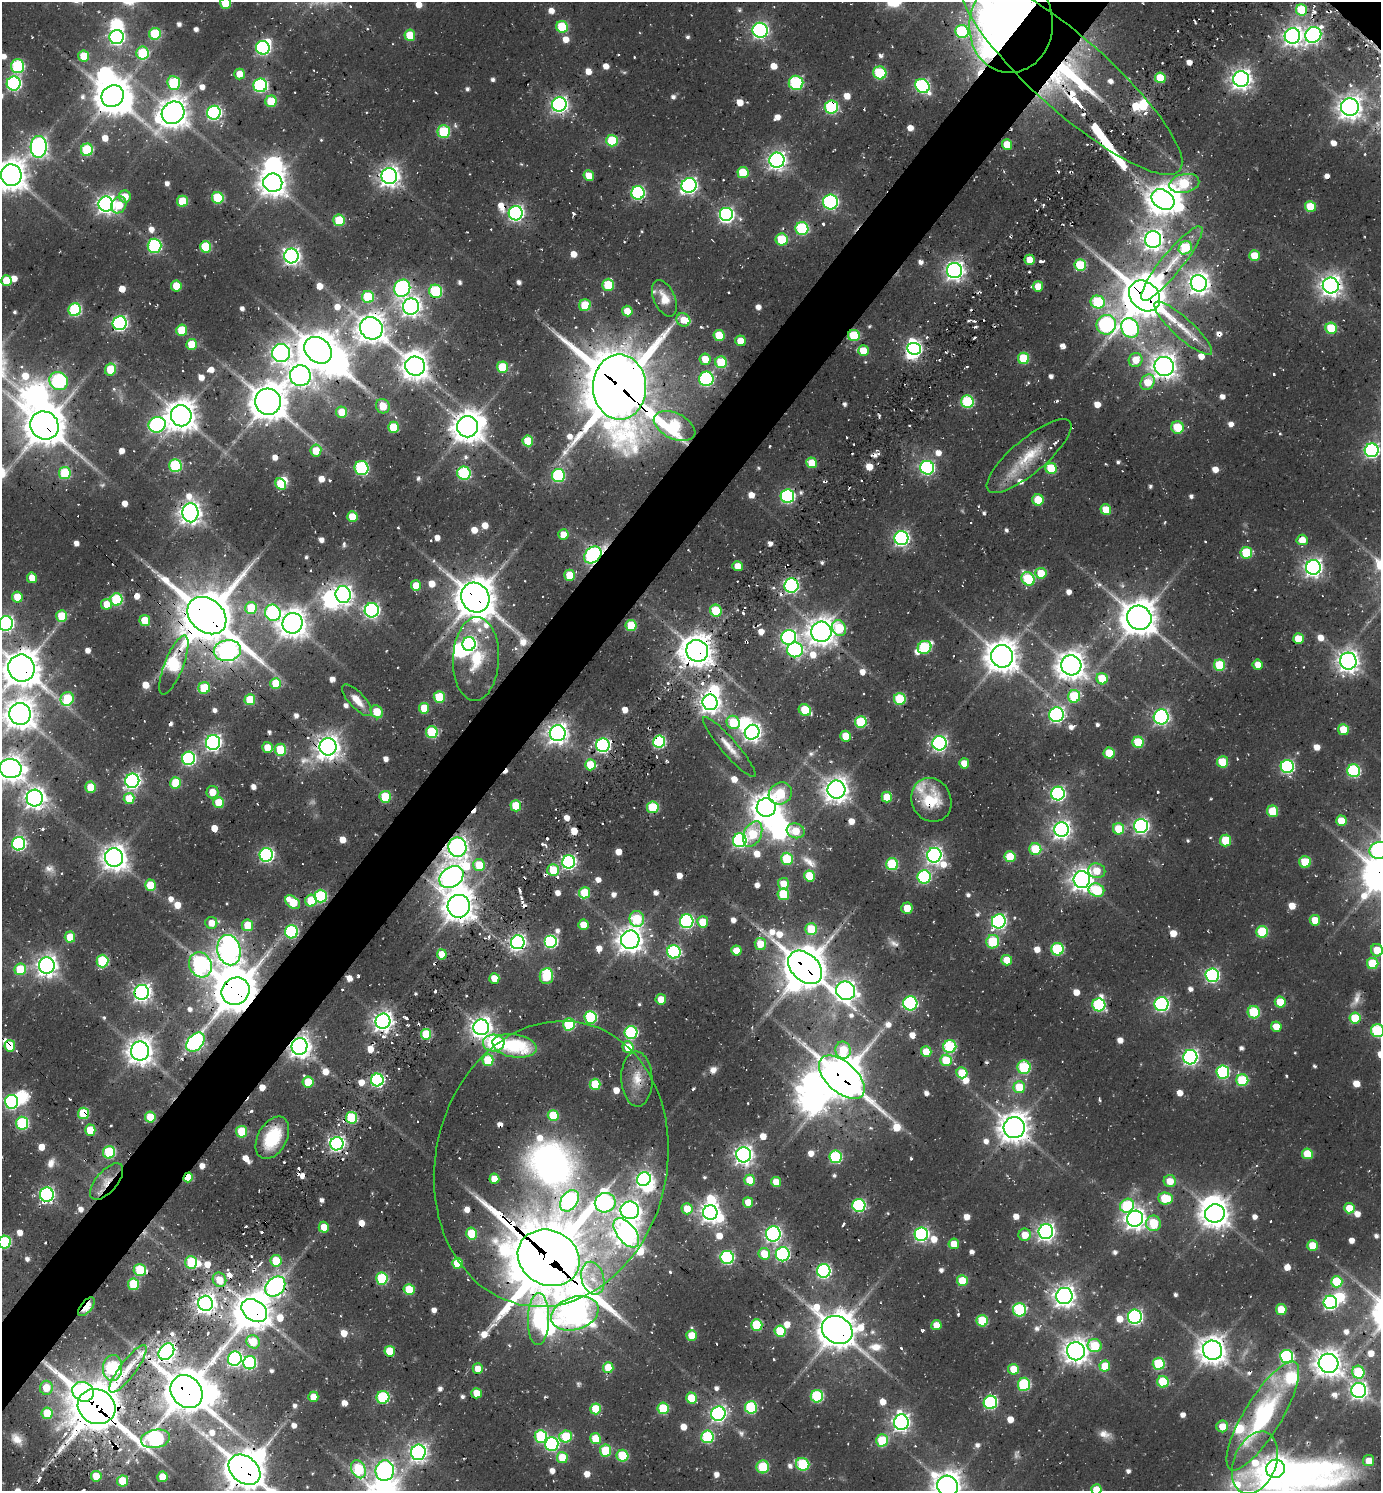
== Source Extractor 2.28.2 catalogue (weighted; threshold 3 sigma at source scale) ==
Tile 7 of 4 x 4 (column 3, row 2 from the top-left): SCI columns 3068-4446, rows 3073-4561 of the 6065 x 6050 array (HDU 1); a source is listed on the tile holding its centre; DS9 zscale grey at full resolution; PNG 1383 x 1493 px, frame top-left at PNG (2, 2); each listed source drawn as its Kron ellipse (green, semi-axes under 4 px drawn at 4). Shown black and unused: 5% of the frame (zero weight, under 2 of 3 exposures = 5% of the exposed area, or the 3 px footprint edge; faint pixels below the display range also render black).
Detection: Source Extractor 2.28.2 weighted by HDU 2 'WHT'; one run over the whole footprint, this tile lists its part. Background 0.0779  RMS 0.01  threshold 0.046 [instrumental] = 3 sigma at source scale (4.5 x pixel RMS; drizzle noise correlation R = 1.50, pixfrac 1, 0.05/0.05 arcsec/px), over >= 5 px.
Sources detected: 960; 5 too faint to see at this stretch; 43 inside a brighter object's white glare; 43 cosmic-ray / hot-pixel residue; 2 long thin detections or spike segments (spike, bleed or trail) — neither listed nor drawn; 22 inside a brighter listed object's ellipse — not listed separately; of the other 845, all 500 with FLUX_AUTO >= 15.1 (the completeness limit of this list) listed and drawn (345 fainter detections not listed), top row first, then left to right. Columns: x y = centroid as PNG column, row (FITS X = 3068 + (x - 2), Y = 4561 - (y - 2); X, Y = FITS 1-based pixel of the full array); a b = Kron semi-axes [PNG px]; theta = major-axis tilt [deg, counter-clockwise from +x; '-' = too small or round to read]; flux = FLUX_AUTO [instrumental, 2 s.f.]
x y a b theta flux
225 3 5 5 - 32
1301 10 6 5 - 63
1011 25 48 42 84 1600
562 27 6 5 - 56
760 30 8 7 - 350
962 31 7 6 - 110
155 34 6 6 - 69
410 35 5 5 - 31
1313 35 8 7 - 450
1292 36 8 8 - 590
117 37 7 7 - 300
263 48 7 6 - 220
143 53 6 6 - 68
84 56 5 5 - 30
18 66 7 6 - 120
880 73 6 6 - 79
239 74 5 5 - 16
1071 75 144 37 -41 530
1160 78 5 5 - 39
1241 79 8 8 - 720
14 83 7 7 - 240
174 83 7 6 - 87
796 83 7 7 - 110
260 85 7 7 - 190
922 86 7 6 - 220
113 96 11 10 - 1900
271 101 5 5 - 39
559 104 7 7 - 400
831 107 6 6 - 120
1350 107 9 8 - 900
173 113 12 10 42 1500
214 113 7 7 - 240
444 132 6 6 - 66
612 141 6 6 - 50
1007 145 5 5 - 27
39 147 11 8 86 470
87 150 6 6 - 72
777 160 7 7 - 540
743 172 5 5 - 40
11 175 11 10 - 1700
389 176 8 8 - 710
589 176 5 5 - 18
273 183 9 9 - 1300
1184 183 15 9 12 69
689 185 8 7 - 340
638 193 7 6 - 180
125 196 6 6 - 17
218 198 6 5 - 66
1163 200 12 9 -36 1500
182 201 5 5 - 43
831 202 7 7 - 210
106 204 7 7 - 550
119 205 9 7 59 27
1310 207 5 5 - 40
516 213 7 7 - 320
726 215 7 7 - 290
339 220 6 5 - 48
802 228 6 6 - 110
782 240 6 6 - 49
1153 240 8 8 - 680
154 246 7 7 - 150
206 247 6 5 - 53
1185 248 7 6 - 53
291 256 7 7 - 450
1254 256 5 5 - 29
1030 260 5 5 - 20
1172 263 47 10 51 31
1080 265 6 5 - 72
954 271 7 7 - 570
6 280 5 5 - 26
1199 283 8 8 - 800
608 285 6 6 - 49
176 286 5 5 - 28
1038 286 5 5 - 23
1331 286 8 8 - 760
402 288 9 8 - 240
436 291 7 6 - 100
1145 296 17 13 -43 4000
368 297 6 6 - 60
664 298 19 10 -66 17
1098 302 7 6 - 84
585 305 6 5 - 41
411 306 8 8 - 630
75 310 6 6 - 120
627 311 5 5 - 18
683 320 7 6 - 15
120 323 7 7 - 270
1106 325 10 9 - 220
371 328 12 11 - 1300
1130 328 10 8 -61 190
1183 328 38 10 -42 25
1331 328 6 5 - 50
182 330 5 5 - 40
719 335 5 5 - 37
854 335 6 5 - 63
740 341 5 5 - 17
191 344 5 5 - 30
914 349 7 6 - 220
318 350 15 12 -38 2500
863 351 5 5 - 24
281 353 9 9 - 610
1024 358 6 5 - 58
705 359 6 5 - 20
1136 360 7 7 - 21
721 362 6 6 - 51
415 366 10 9 - 1200
1164 366 9 9 - 1000
502 367 5 5 - 44
110 369 6 5 - 36
300 376 10 10 - 740
706 379 7 7 - 170
59 381 9 8 - 170
1147 382 8 6 59 26
619 387 32 26 -90 7000
268 402 13 13 - 2400
967 402 6 6 - 100
383 406 7 7 - 19
341 412 6 5 - 21
181 416 10 10 - 1700
44 425 15 13 -41 3000
157 425 8 8 - 240
675 426 22 12 -26 120
393 427 5 5 - 42
468 427 10 10 - 1600
1177 427 6 6 - 41
528 441 5 5 - 32
1372 450 7 7 - 260
316 451 6 5 - 25
1029 456 53 17 40 46
812 463 5 5 - 28
175 465 6 6 - 96
361 468 7 7 - 120
927 468 7 7 - 210
1051 468 6 5 - 56
65 473 6 6 - 63
464 473 6 6 - 120
558 475 6 6 - 110
281 484 6 5 - 40
787 496 7 6 - 180
1038 500 6 5 - 35
1106 510 5 5 - 27
190 513 9 8 - 910
352 517 5 5 - 26
563 535 5 5 - 18
901 538 7 7 - 310
1302 540 6 5 - 17
1246 553 6 5 - 57
593 555 9 7 43 170
737 566 5 5 - 15
1313 567 7 7 - 520
1041 573 5 5 - 30
570 575 5 5 - 26
32 578 5 5 - 19
1028 579 7 6 - 80
791 585 7 7 - 230
416 586 5 5 - 22
343 595 8 7 - 520
17 597 5 5 - 26
475 597 15 14 - 2700
116 600 6 6 - 85
107 604 5 5 - 19
251 608 6 5 - 42
372 610 7 7 - 290
716 611 6 6 - 38
273 613 8 7 - 160
62 616 6 5 - 37
207 616 21 16 -40 6600
1139 618 12 12 - 2300
145 620 5 5 - 26
6 623 7 7 - 320
292 623 10 10 - 1200
631 625 5 5 - 42
839 628 8 6 -66 52
821 632 10 10 - 1300
789 637 7 7 - 310
1298 639 5 5 - 32
469 644 7 6 - 220
924 647 7 6 - 93
795 650 8 7 - 190
227 651 14 10 9 570
697 651 11 10 - 1800
1002 656 11 11 - 1800
476 659 42 23 88 54
1348 661 8 8 - 840
174 665 31 9 69 130
1071 665 10 10 - 1400
1220 665 6 5 - 58
1258 665 5 5 - 16
21 668 13 13 - 2400
1102 679 6 5 - 38
276 684 5 5 - 36
204 688 6 5 - 43
1074 696 6 6 - 68
439 697 5 5 - 53
67 699 7 6 - 55
900 699 6 6 - 69
250 700 5 5 - 36
357 700 20 7 -47 16
710 702 8 7 - 750
424 708 5 5 - 28
805 710 6 5 - 44
377 712 7 5 -56 27
20 714 11 10 - 1500
1057 715 7 7 - 260
1161 717 7 7 - 290
733 722 7 6 - 47
861 722 6 6 - 67
1343 730 5 5 - 30
432 732 6 6 - 81
752 732 7 7 - 510
558 733 8 8 - 730
845 736 5 5 - 26
659 742 6 6 - 140
1138 742 5 5 - 59
213 743 7 7 - 370
940 743 7 7 - 290
603 745 7 7 - 260
267 747 5 5 - 18
328 747 9 8 - 1100
729 747 39 8 -49 16
280 750 6 6 - 44
1109 753 5 5 - 35
189 758 7 6 - 200
1222 762 6 5 - 39
964 763 5 5 - 18
590 765 5 5 - 30
1287 766 6 6 - 180
11 769 11 9 -8 1100
1354 771 6 6 - 120
132 781 7 7 - 380
176 783 6 5 - 37
91 787 5 5 - 33
836 790 9 9 - 1000
212 792 6 6 - 17
780 793 12 10 36 58
1058 794 7 7 - 250
385 797 6 5 - 45
887 797 5 5 - 26
35 798 8 8 - 750
129 798 5 5 - 34
931 800 22 19 -65 39
219 803 5 5 - 33
516 806 5 5 - 43
653 807 6 5 - 68
766 808 9 9 - 1300
1272 811 6 5 - 37
1341 821 5 5 - 24
1141 826 7 7 - 310
1062 829 7 7 - 530
1118 829 6 5 - 33
796 831 9 7 -17 26
753 834 13 8 66 54
740 840 7 6 - 210
1226 840 6 5 - 43
19 844 7 6 - 200
457 847 9 9 - 630
1035 849 6 6 - 54
1379 850 10 8 11 360
266 855 7 6 - 240
934 855 7 7 - 420
1010 857 5 5 - 35
114 858 9 9 - 1100
787 859 6 6 - 54
569 862 6 6 - 260
1305 862 6 6 - 35
892 864 6 6 - 82
479 865 6 6 - 33
553 870 6 6 - 38
1097 871 9 7 -11 22
809 876 5 5 - 43
451 877 13 10 36 1000
924 877 6 6 - 140
1082 880 8 8 - 860
783 884 6 5 - 18
150 885 5 5 - 32
1096 890 8 6 -20 61
584 893 5 5 - 45
783 894 6 5 - 56
321 896 6 6 - 100
311 901 6 6 - 40
293 902 8 5 -39 42
459 906 11 11 - 1600
907 908 6 5 - 17
637 919 8 7 - 60
1315 920 5 5 - 24
687 921 7 7 - 200
999 921 7 7 - 250
703 922 6 5 - 28
211 923 6 6 - 16
247 925 6 5 - 29
583 925 5 5 - 18
811 929 6 6 - 39
291 932 6 6 - 130
1262 932 6 6 - 66
70 937 5 5 - 26
630 940 9 9 - 1100
551 941 6 6 - 160
518 942 7 6 - 350
993 942 7 6 - 62
760 944 6 5 - 25
1057 949 6 6 - 89
229 950 15 11 -77 910
1377 950 6 6 - 23
736 951 5 5 - 19
674 952 7 6 - 150
442 954 5 5 - 23
1007 960 5 5 - 23
102 961 6 6 - 79
1373 964 5 5 - 53
200 965 13 11 -63 280
47 966 8 8 - 750
805 967 19 13 -44 3300
20 969 6 5 - 50
1212 975 7 7 - 240
546 976 8 6 85 45
494 978 5 5 - 23
235 991 14 13 - 3400
846 991 9 9 - 710
142 992 7 7 - 480
661 999 5 5 - 17
1280 1002 5 5 - 30
910 1003 7 7 - 160
1161 1004 7 7 - 240
1099 1005 6 6 - 110
1254 1012 6 6 - 71
591 1017 6 6 - 110
1355 1018 5 5 - 48
383 1021 7 7 - 680
569 1024 6 6 - 89
481 1027 8 8 - 730
1276 1027 5 5 - 17
1378 1031 6 6 - 110
631 1032 6 6 - 140
426 1034 5 5 - 57
195 1042 11 7 49 350
494 1043 10 8 -3 91
10 1046 5 5 - 36
299 1046 8 8 - 850
514 1046 22 11 -10 80
628 1047 5 5 - 25
950 1047 6 6 - 98
843 1050 8 7 - 40
140 1051 9 9 - 1200
926 1052 5 5 - 26
1190 1057 7 7 - 340
488 1060 5 5 - 51
946 1060 5 5 - 36
1024 1067 7 6 - 74
1223 1072 6 6 - 140
962 1073 5 5 - 36
842 1077 28 15 -42 3400
637 1079 27 15 -88 24
377 1080 6 6 - 200
1242 1080 6 6 - 67
308 1082 5 5 - 35
595 1084 5 5 - 53
1019 1087 6 6 - 36
12 1102 7 6 - 210
83 1113 5 5 - 57
553 1115 5 5 - 46
150 1117 5 5 - 36
351 1118 6 5 - 74
22 1123 6 6 - 96
1014 1127 10 10 - 1500
90 1130 5 5 - 30
242 1132 5 5 - 50
272 1138 23 14 61 55
337 1144 7 6 - 340
109 1152 6 6 - 85
1307 1154 5 5 - 34
744 1155 7 7 - 610
835 1157 6 6 - 110
551 1164 144 116 77 780
188 1177 5 4 - 31
494 1179 5 5 - 19
644 1179 7 6 - 360
750 1180 5 5 - 33
1170 1181 6 6 - 19
107 1182 22 10 49 16
776 1182 5 5 - 15
47 1194 7 7 - 260
1165 1198 7 6 - 41
569 1201 12 8 56 330
748 1202 5 5 - 19
605 1203 10 9 - 240
859 1205 6 6 - 150
1127 1206 7 6 - 81
1349 1208 5 5 - 24
687 1209 5 5 - 20
630 1210 9 9 - 720
710 1212 7 7 - 580
1215 1213 10 9 - 1300
1135 1219 8 8 - 760
1153 1223 7 7 - 43
324 1227 5 5 - 17
1046 1232 7 7 - 490
626 1233 17 9 -52 1000
471 1234 6 5 - 41
773 1234 7 7 - 310
921 1234 7 6 - 250
1025 1235 6 6 - 19
5 1242 6 6 - 96
954 1244 5 5 - 22
1313 1246 5 5 - 27
764 1254 6 5 - 32
783 1254 7 7 - 190
727 1257 6 6 - 180
549 1258 32 27 -27 9600
276 1261 6 5 - 38
191 1262 6 6 - 64
457 1263 5 5 - 33
140 1270 6 6 - 60
824 1271 7 6 - 220
593 1278 17 11 -76 20
382 1279 6 6 - 84
219 1280 7 6 - 24
962 1281 5 5 - 38
1337 1282 6 5 - 52
133 1284 6 5 - 57
275 1286 11 8 44 610
409 1289 5 5 - 45
1064 1296 8 8 - 810
1330 1302 7 6 - 260
205 1303 7 7 - 760
86 1307 11 5 51 38
254 1310 14 10 -34 2000
1020 1310 7 6 - 110
1281 1310 5 5 - 30
575 1313 24 16 18 900
1135 1317 7 7 - 280
538 1319 26 10 89 170
982 1321 6 5 - 59
757 1325 6 5 - 68
936 1325 5 5 - 18
837 1330 16 13 -31 2400
780 1331 6 5 - 49
692 1335 5 5 - 25
253 1342 7 6 - 34
1095 1346 7 6 - 51
1213 1350 10 9 - 1400
390 1351 5 5 - 42
1076 1351 9 9 - 1100
166 1352 9 7 53 500
1287 1356 6 6 - 160
235 1359 7 7 - 240
250 1363 6 6 - 120
1328 1363 10 9 - 1200
1159 1364 6 6 - 72
1105 1366 5 5 - 29
113 1368 13 9 87 140
608 1368 5 5 - 32
128 1369 29 8 53 22
478 1369 5 5 - 17
1013 1369 5 5 - 26
1358 1372 6 6 - 62
1163 1382 6 5 - 57
1024 1384 6 6 - 100
46 1388 7 6 - 23
1359 1390 7 7 - 450
83 1392 11 9 -28 170
187 1392 18 15 -50 4000
476 1393 5 5 - 18
817 1396 6 6 - 100
313 1397 5 5 - 18
383 1397 6 6 - 93
691 1398 5 5 - 36
990 1402 7 6 - 150
97 1407 19 17 -28 5000
751 1407 6 6 - 100
663 1408 6 5 - 58
596 1409 5 5 - 40
47 1413 6 5 - 39
718 1414 7 7 - 350
1263 1416 62 18 59 150
901 1422 8 7 - 470
1222 1426 6 6 - 17
541 1436 6 6 - 89
566 1437 6 6 - 58
707 1437 6 6 - 110
155 1439 15 9 11 250
596 1439 5 5 - 31
882 1440 6 5 - 56
552 1444 7 6 - 170
605 1451 6 5 - 55
418 1452 8 7 - 460
622 1456 6 6 - 54
562 1457 6 5 - 35
1369 1461 5 5 - 16
1255 1463 32 21 68 52
803 1464 7 6 - 81
763 1467 6 6 - 54
358 1469 9 7 -63 81
1275 1469 9 9 - 1000
244 1470 18 13 -40 2900
385 1471 10 9 - 570
96 1476 5 5 - 24
162 1477 5 5 - 28
122 1481 5 5 - 35
948 1486 11 10 - 1400
1096 1490 5 5 - 25
Overlapping masked pixels (flux is a lower limit): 59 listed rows (the first 20) at x y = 1011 25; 1071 75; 113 96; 831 107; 1331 286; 1145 296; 120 323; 371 328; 854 335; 619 387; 44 425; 675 426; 593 555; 791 585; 475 597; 716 611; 207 616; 292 623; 227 651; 697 651
Isophote crosses this tile's border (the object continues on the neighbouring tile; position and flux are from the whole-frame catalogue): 15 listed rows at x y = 225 3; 1011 25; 1071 75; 11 175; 6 623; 21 668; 20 714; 11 769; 1379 850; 1377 950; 1378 1031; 5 1242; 244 1470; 948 1486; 1096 1490